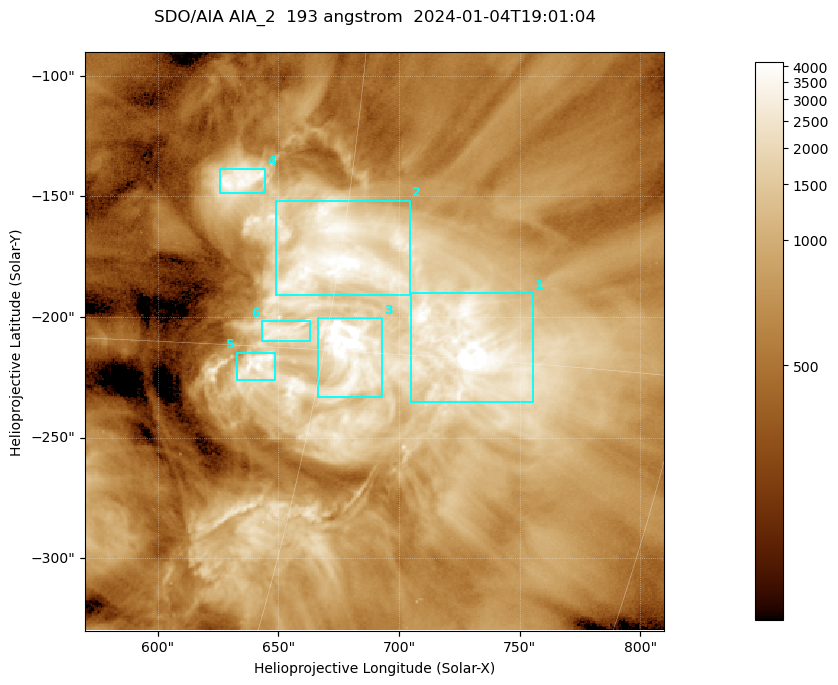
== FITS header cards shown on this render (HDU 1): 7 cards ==
TELESCOP= 'SDO/AIA '           / For AIA: SDO/AIA
INSTRUME= 'AIA_2   '           / For AIA: AIA_ATA1, AIA_ATA2, AIA_ATA3 or AIA_AT
WAVELNTH=                  193 / [angstrom] Wavelength
WAVEUNIT= 'angstrom'           / Wavelength unit: angstrom
DATE-OBS= '2024-01-04T19:01:04.843' / [ISO] Date when observation started; ISO 8
CTYPE1  = 'HPLN-TAN'           / CTYPE1; Typically HPLN
CTYPE2  = 'HPLT-TAN'           / CTYPE2; Typically HPLT

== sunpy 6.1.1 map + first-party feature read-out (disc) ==
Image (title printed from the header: SDO/AIA AIA_2  193 angstrom  2024-01-04T19:01:04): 400 x 400 px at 0.6 arcsec/px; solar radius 976 arcsec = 1627 px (partial field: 1.9% of the solar disc is inside the frame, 100% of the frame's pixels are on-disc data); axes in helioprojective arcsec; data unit not stated in the header (colour bar unlabelled)
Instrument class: DISC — disc imager (sunpy class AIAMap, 193 A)
Bright regions (active regions / flare kernels): reference = the on-disc median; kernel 3 px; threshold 5 sigma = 1794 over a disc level ~673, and >= 1.15x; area >= 160 px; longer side >= 5 px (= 3 arcsec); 6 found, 6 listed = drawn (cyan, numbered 1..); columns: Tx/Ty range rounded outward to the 2 arcsec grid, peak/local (2 s.f.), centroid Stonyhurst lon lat
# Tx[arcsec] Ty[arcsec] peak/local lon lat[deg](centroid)
1 704..756 -236..-190 9.3 +50 -15
2 648..706 -192..-152 6.3 +45 -13
3 666..694 -234..-200 17 +46 -15
4 626..646 -150..-138 5.7 +41 -11
5 632..650 -226..-214 5.7 +43 -15
6 642..664 -210..-200 4.9 +43 -15